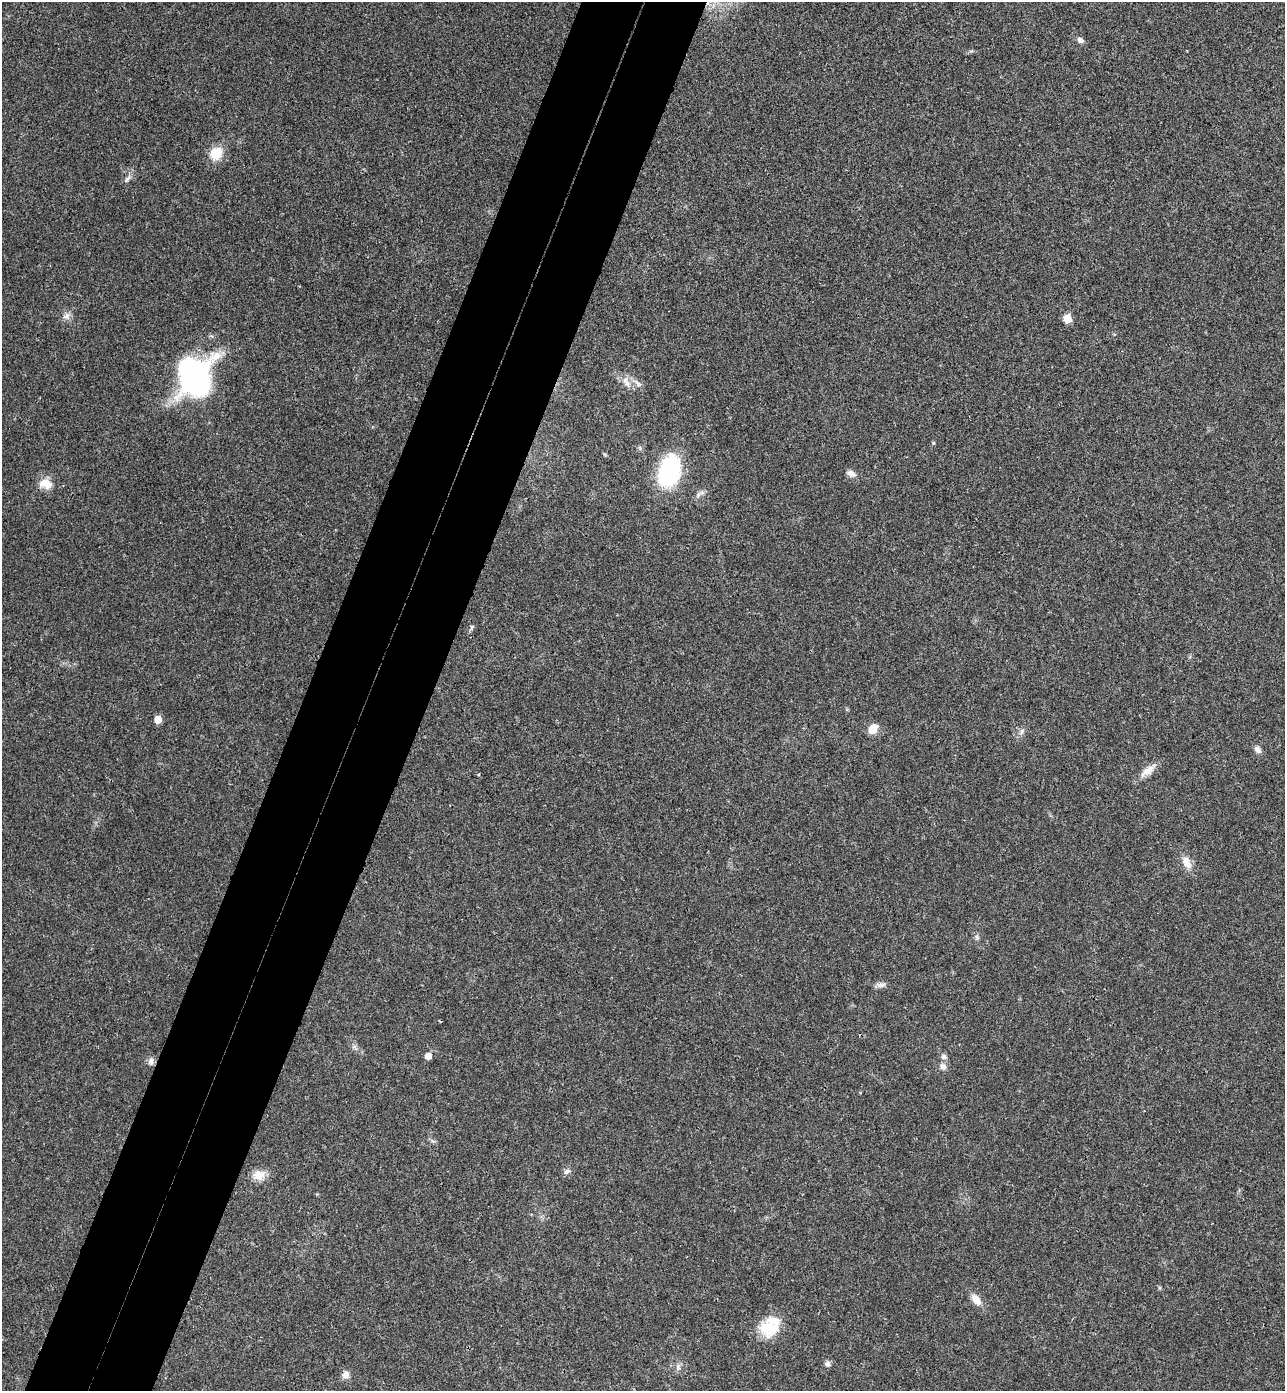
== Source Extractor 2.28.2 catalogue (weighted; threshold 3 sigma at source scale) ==
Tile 7 of 4 x 4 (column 3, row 2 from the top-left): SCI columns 2760-4042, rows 2808-4196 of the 5652 x 5613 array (HDU 1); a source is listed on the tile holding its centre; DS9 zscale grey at full resolution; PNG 1287 x 1393 px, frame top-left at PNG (2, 2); no overlay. Shown black and unused: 10% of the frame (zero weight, under 3 of 4 exposures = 6% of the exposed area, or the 3 px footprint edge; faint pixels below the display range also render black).
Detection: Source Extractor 2.28.2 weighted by HDU 2 'WHT'; one run over the whole footprint, this tile lists its part. Background 0.0786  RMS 0.0047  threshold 0.0214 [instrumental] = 3 sigma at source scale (4.5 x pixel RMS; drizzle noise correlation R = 1.50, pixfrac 1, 0.05/0.05 arcsec/px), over >= 5 px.
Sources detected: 32; all 32 listed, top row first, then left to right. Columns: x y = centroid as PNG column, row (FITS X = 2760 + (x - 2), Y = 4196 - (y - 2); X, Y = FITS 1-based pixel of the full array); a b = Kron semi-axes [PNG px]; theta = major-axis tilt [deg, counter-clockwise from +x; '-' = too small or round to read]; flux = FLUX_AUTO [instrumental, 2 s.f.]
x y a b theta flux
1080 40 8 7 - 1.8
216 153 14 12 44 11
127 179 12 4 49 1.6
67 316 11 9 35 2.6
1067 318 6 6 - 9.2
195 377 32 26 -78 140
637 383 18 5 -39 2.5
627 384 12 8 -44 3.4
933 443 5 4 - 0.61
669 471 31 19 73 57
851 474 13 8 -22 2.4
45 484 17 12 -15 6.4
472 627 8 4 67 0.92
158 719 5 5 - 7
873 729 13 10 62 4.9
1021 731 10 6 52 1.8
1258 750 9 7 -49 2.2
1148 771 27 9 38 5.1
1187 863 18 10 -63 5
977 937 9 5 89 1.2
881 985 14 6 1 2
428 1056 5 5 - 4.6
944 1057 8 7 - 1.6
151 1061 10 8 75 2.1
943 1066 9 8 - 2.2
567 1171 10 7 27 1.7
259 1175 16 12 7 5.8
976 1300 13 8 -51 5.2
770 1327 28 21 49 15
827 1364 8 7 - 1.6
678 1367 10 6 -90 1.8
346 1375 10 8 32 2.6
Overlapping masked pixels (flux is a lower limit): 1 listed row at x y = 346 1375